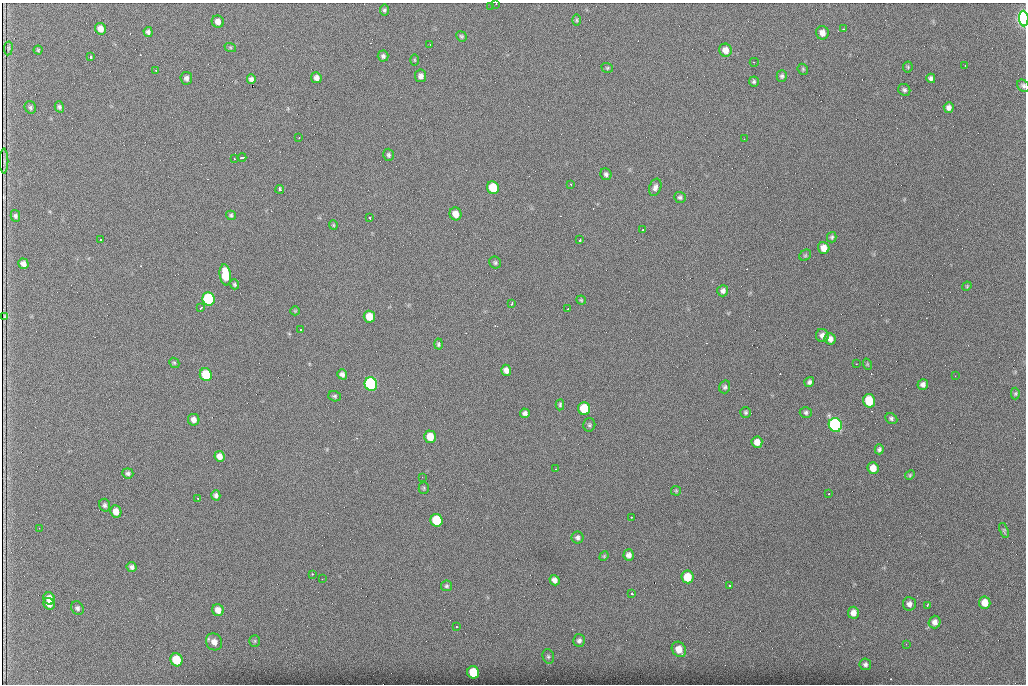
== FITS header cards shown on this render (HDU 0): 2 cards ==
NAXIS1  =                 1024 /fastest changing axis
NAXIS2  =                  682 /next to fastest changing axis

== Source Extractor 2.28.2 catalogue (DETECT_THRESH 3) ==
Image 1024 x 682 px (HDU 0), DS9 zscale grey, 1 PNG px = 1 image px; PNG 1028 x 686 px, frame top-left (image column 1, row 682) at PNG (2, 3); each listed source drawn as its Kron ellipse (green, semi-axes under 4 px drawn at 4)
Background 1380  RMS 26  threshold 77.5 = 3 sigma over >= 5 px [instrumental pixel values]
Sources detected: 152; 1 with non-positive FLUX_AUTO (blend fragments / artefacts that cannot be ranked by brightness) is neither listed nor drawn; the other 151 listed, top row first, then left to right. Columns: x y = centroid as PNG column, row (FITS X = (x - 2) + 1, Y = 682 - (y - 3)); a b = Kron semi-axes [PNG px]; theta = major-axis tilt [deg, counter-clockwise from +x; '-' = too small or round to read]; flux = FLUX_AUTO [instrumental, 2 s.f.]
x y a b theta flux
496 4 2 2 - 1000
491 7 2 2 - 1000
384 10 5 4 - 3400
1024 19 8 4 -86 740000
577 20 6 4 -90 2600
218 22 6 6 - 9800
100 29 6 5 - 12000
844 29 3 2 - 1800
148 32 5 4 - 3900
822 33 7 6 - 11000
461 36 5 5 - 2800
430 45 3 2 - 1500
230 47 6 4 -19 1900
8 48 7 3 82 2300
38 50 4 4 - 2000
725 50 7 6 - 14000
383 56 5 5 - 4200
91 57 4 3 - 8800
414 60 5 3 - 1800
754 62 4 2 - 2500
965 65 2 2 - 1100
908 67 5 5 - 2000
607 68 6 4 -20 2300
803 69 6 5 - 2100
156 70 3 2 - 1100
421 76 6 5 - 6900
782 76 6 5 - 3500
186 78 6 6 - 5600
316 78 5 5 - 8200
931 78 5 4 - 4600
251 79 5 4 - 5200
754 82 5 5 - 3200
1023 86 7 5 -45 4000
904 90 6 5 - 3900
30 107 6 5 - 3400
59 107 6 4 -75 3400
949 107 5 5 - 5800
299 137 2 2 - 1500
744 139 2 2 - 830
388 155 6 5 - 3400
242 157 4 3 - 5100
234 159 3 2 - 2700
4 161 12 3 90 93
606 174 6 5 - 4100
570 184 3 2 - 2200
655 187 9 6 70 6200
493 188 6 6 - 60000
280 189 4 4 - 10000
680 197 6 5 - 3500
455 214 6 6 - 18000
231 215 5 4 - 3000
15 216 6 5 - 3500
370 218 3 2 - 2100
333 225 5 4 - 1900
643 230 3 3 - 5300
832 237 5 5 - 3300
100 239 3 3 - 3200
580 240 3 3 - 5500
824 248 6 5 - 16000
805 255 6 5 - 2500
495 263 6 5 - 3300
23 264 5 5 - 7700
225 275 10 5 -81 49000
234 284 5 4 - 2900
967 286 5 4 - 1700
723 291 5 5 - 5900
209 299 7 6 - 220000
581 300 4 4 - 2000
512 304 3 2 - 2400
201 308 4 3 - 1600
568 309 3 2 - 2400
295 311 5 4 - 1700
4 316 3 2 - 1500
369 317 6 5 - 29000
301 330 3 3 - 5800
822 335 6 6 - 7500
830 339 6 5 - 9200
438 344 5 4 - 3100
174 363 5 4 - 2400
856 364 3 2 - 1500
867 364 6 3 -72 1800
506 370 5 5 - 9900
342 374 5 4 - 5700
206 375 6 6 - 69000
955 376 2 2 - 810
809 382 5 4 - 4200
371 384 7 6 - 370000
923 385 5 5 - 6200
725 387 6 5 - 3200
1015 394 6 4 89 2400
335 396 6 5 - 2700
869 401 7 6 - 56000
560 405 5 4 - 2800
584 409 6 6 - 74000
746 412 5 5 - 2700
806 412 6 5 - 3700
525 413 5 4 - 4900
891 418 6 5 - 3400
194 420 6 5 - 8900
589 425 6 6 - 3300
835 425 7 6 - 430000
430 437 6 5 - 31000
757 442 5 5 - 13000
879 449 5 4 - 4000
219 456 5 5 - 11000
873 468 6 5 - 17000
555 469 2 2 - 940
128 473 5 5 - 4100
910 475 5 4 - 2100
422 477 2 2 - 950
424 488 5 5 - 2400
676 491 5 5 - 2200
829 494 3 3 - 3100
216 495 5 4 - 4500
198 498 3 2 - 2500
105 505 6 5 - 4100
116 511 6 5 - 14000
631 517 3 2 - 2700
437 520 6 6 - 83000
39 528 2 2 - 740
1004 531 8 4 -72 2700
578 538 6 6 - 4500
629 555 5 5 - 7000
604 556 5 4 - 1800
131 567 5 5 - 4500
312 574 3 3 - 3100
687 577 6 6 - 42000
322 579 2 2 - 1200
555 580 5 5 - 8100
446 586 5 5 - 3200
730 586 3 3 - 7200
632 593 3 3 - 5600
49 598 6 5 - 14000
985 603 6 5 - 20000
49 604 6 5 - 11000
909 604 7 6 - 7600
927 605 3 2 - 1700
77 608 7 6 - 4400
218 610 6 5 - 13000
853 613 6 5 - 11000
935 622 6 6 - 8000
457 627 3 2 - 1200
579 640 6 6 - 4800
255 641 6 5 - 2900
214 642 9 8 - 12000
906 644 3 3 - 880
679 649 8 6 -55 23000
548 656 7 5 -74 3400
176 660 6 6 - 57000
865 664 6 5 - 4700
473 672 6 6 - 63000
At the frame edge (FLAGS 8, measured only in part): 3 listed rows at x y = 496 4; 1024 19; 1023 86
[1 non-positive-flux detection neither listed nor drawn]

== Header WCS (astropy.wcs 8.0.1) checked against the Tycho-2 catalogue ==
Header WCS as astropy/WCSLIB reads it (CRVAL/CRPIX/CD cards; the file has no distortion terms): RA---TAN/DEC--TAN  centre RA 07:06:07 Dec +31:10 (106.53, +31.16 deg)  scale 1.44 arcsec/px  FOV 24.5' x 16.3'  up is -93 deg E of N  parity flipped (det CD > 0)
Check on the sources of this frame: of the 60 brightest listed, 8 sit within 2.2 arcsec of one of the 15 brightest Tycho-2 stars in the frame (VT <= 12.35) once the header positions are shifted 0.54 arcsec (0.49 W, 0.22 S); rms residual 0.77 arcsec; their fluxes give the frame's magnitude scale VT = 23.85 - 2.5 log10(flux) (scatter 0.22 mag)
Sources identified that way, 8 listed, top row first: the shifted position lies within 2.2 arcsec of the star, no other Tycho-2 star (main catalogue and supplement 1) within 4.4 arcsec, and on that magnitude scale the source's flux lands within +1.5 / -3 mag of the star's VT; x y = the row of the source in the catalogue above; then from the Tycho-2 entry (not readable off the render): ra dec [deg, ICRS J2000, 3 dp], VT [Tycho-2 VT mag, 2 dp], TYC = Tycho-2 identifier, HIP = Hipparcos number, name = IAU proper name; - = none
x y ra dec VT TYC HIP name
493 188 106.458 +31.151 12.35 2438-728-1 - -
206 375 106.551 +31.041 11.84 2438-663-1 - -
371 384 106.552 +31.106 9.20 2438-180-1 - -
869 401 106.550 +31.305 11.61 2438-184-1 - -
584 409 106.559 +31.192 11.79 2438-1039-1 - -
835 425 106.562 +31.292 10.01 2438-106-1 - -
437 520 106.614 +31.135 11.36 2438-550-1 - -
473 672 106.684 +31.152 11.76 2438-931-1 - -